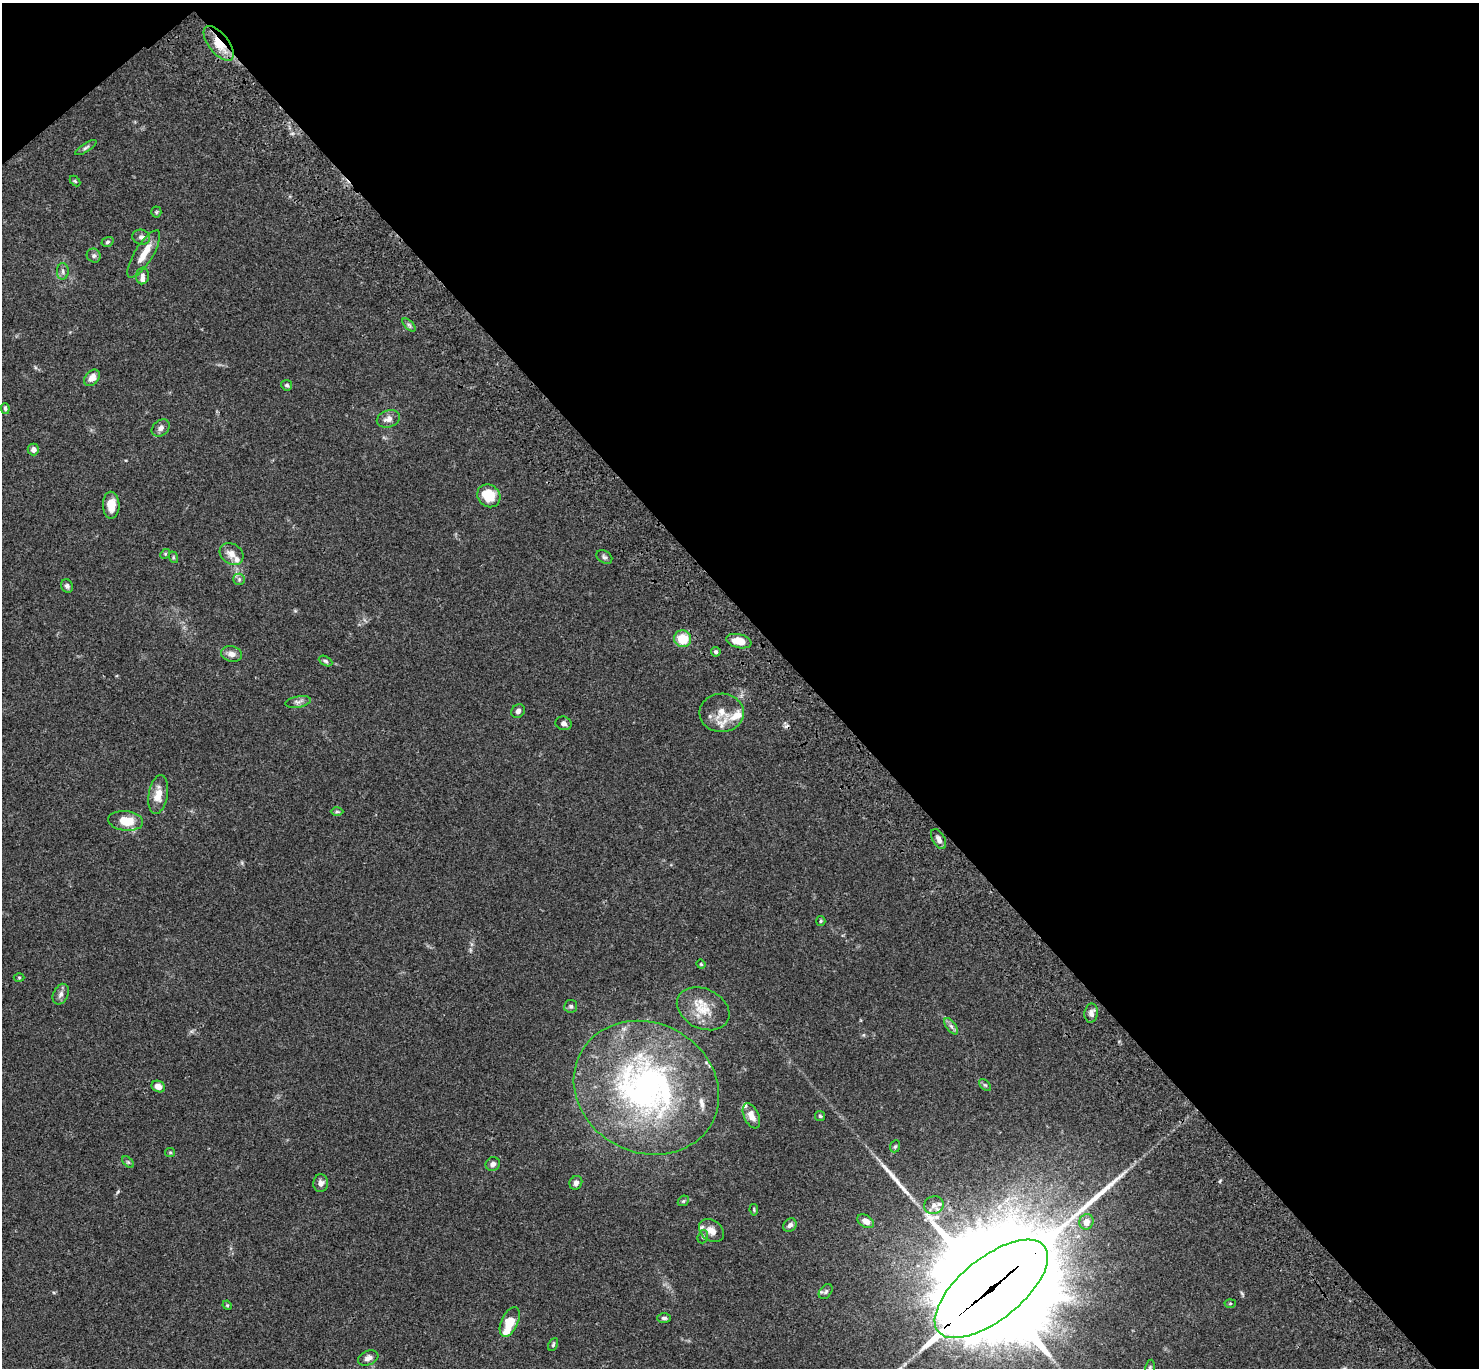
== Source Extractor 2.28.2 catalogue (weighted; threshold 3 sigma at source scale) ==
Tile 3 of 4 x 4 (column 3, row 1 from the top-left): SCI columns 3057-4533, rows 4483-5848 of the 6109 x 6091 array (HDU 1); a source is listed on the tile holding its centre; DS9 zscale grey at full resolution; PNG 1481 x 1370 px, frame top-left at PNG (2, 3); each listed source drawn as its Kron ellipse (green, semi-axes under 4 px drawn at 4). Shown black and unused: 46% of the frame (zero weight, under 3 of 4 exposures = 6% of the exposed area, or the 3 px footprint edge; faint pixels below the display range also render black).
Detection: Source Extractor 2.28.2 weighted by HDU 2 'WHT'; one run over the whole footprint, this tile lists its part. Background 0.0586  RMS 0.0052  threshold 0.0233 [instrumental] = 3 sigma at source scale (4.5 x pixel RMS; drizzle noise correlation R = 1.50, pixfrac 1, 0.05/0.05 arcsec/px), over >= 5 px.
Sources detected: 86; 1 cosmic-ray / hot-pixel residue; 1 long thin detection or spike segment (spike, bleed or trail) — neither listed nor drawn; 10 inside a brighter listed object's ellipse — not listed separately; the other 74 listed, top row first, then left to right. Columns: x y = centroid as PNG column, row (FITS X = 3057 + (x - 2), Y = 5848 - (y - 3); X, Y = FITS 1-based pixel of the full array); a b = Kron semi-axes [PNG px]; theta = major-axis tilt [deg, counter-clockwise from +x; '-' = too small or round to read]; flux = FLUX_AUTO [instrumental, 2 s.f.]
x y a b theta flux
219 43 21 10 -52 9.3
86 147 12 4 33 1.2
75 181 6 4 -45 0.57
156 212 5 5 - 0.72
141 237 9 7 -16 2.1
107 242 6 4 18 0.89
144 254 27 9 58 7.2
94 256 7 6 - 1.4
63 271 8 6 -88 1.4
142 276 8 6 86 1.7
409 325 8 4 -45 1.1
92 378 9 6 48 4.6
287 385 5 5 - 0.99
5 408 5 4 - 0.99
388 419 12 8 17 3.2
161 428 10 7 40 2
33 449 6 6 - 2.5
489 496 12 10 -43 12
111 505 13 8 -88 6.4
165 554 5 4 - 0.63
232 554 13 10 -37 4.3
173 557 6 4 -73 0.61
604 557 8 6 -32 1.2
239 579 6 5 - 1
67 586 7 6 - 1.3
683 639 8 8 - 11
739 641 13 7 -13 6.6
716 652 5 4 - 0.92
232 654 11 7 -14 2.9
325 661 7 4 -27 0.92
298 702 13 5 10 1.9
518 711 7 6 - 1.6
722 713 22 19 0 9.6
564 723 8 6 -18 1.8
158 795 20 9 80 6.4
337 812 6 4 1 0.74
126 821 17 10 -7 11
939 839 11 6 -60 2.2
821 921 5 4 - 0.62
701 964 4 4 - 0.57
19 977 5 3 - 0.5
61 994 11 7 65 2.2
571 1006 6 6 - 1.2
703 1009 27 20 -26 12
1091 1013 9 6 80 2
951 1026 9 5 -54 1.5
985 1085 7 4 -44 0.82
158 1087 7 5 -25 2.8
646 1088 74 65 -28 160
751 1116 13 7 -65 4.6
820 1116 5 5 - 0.82
895 1146 6 4 67 0.76
170 1152 5 4 - 0.6
128 1162 7 4 -44 0.78
493 1164 7 6 - 1.9
321 1183 9 7 86 2.5
576 1183 7 6 - 2.2
683 1201 6 4 44 0.76
934 1205 10 9 - 2.9
754 1210 6 4 -81 0.59
866 1221 9 6 -32 3.1
1086 1222 8 7 - 3.7
790 1225 7 6 - 1.9
711 1231 14 10 -37 4.3
703 1237 7 5 70 0.94
991 1289 68 31 39 23000
826 1291 8 5 51 1.3
1230 1303 5 3 - 0.5
227 1305 5 4 - 0.51
664 1318 7 5 -1 1.2
510 1322 16 8 66 11
553 1344 7 4 64 0.73
368 1358 10 7 21 2.4
1150 1368 8 4 79 0.88
Overlapping masked pixels (flux is a lower limit): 2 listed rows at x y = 219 43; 991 1289
Isophote crosses this tile's border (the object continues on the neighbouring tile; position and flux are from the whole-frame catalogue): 1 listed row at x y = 1150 1368